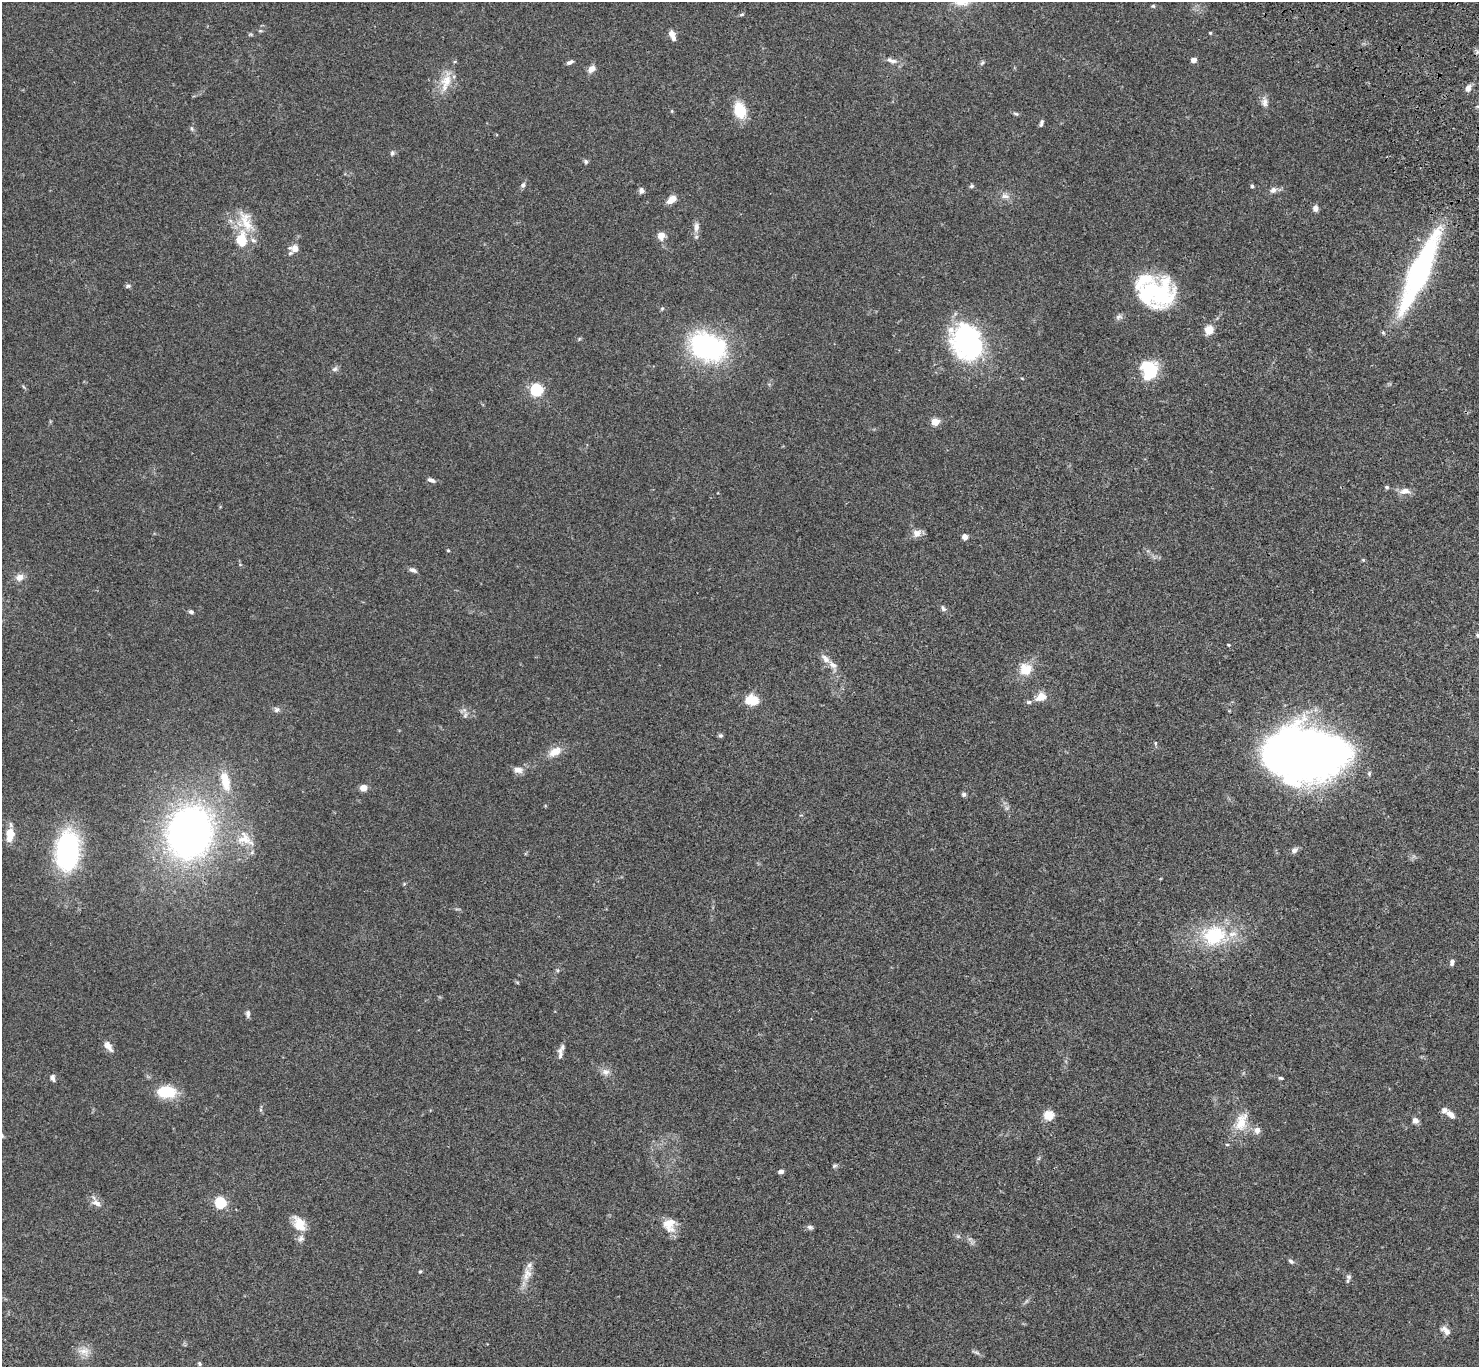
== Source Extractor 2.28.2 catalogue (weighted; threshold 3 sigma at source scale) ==
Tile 10 of 4 x 4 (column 2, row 3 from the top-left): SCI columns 1580-3056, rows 1750-3114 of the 6108 x 6089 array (HDU 1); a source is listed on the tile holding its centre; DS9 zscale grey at full resolution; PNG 1481 x 1369 px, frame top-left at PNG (2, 2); no overlay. Shown black and unused: <1% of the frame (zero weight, under 3 of 4 exposures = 6% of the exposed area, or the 3 px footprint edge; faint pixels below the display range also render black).
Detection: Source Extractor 2.28.2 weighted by HDU 2 'WHT'; one run over the whole footprint, this tile lists its part. Background 0.059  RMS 0.0051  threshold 0.0231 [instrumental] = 3 sigma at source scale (4.5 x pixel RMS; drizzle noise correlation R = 1.50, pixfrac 1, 0.05/0.05 arcsec/px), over >= 5 px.
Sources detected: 128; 4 inside a brighter object's white glare — not listed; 11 inside a brighter listed object's ellipse — not listed separately; the other 113 listed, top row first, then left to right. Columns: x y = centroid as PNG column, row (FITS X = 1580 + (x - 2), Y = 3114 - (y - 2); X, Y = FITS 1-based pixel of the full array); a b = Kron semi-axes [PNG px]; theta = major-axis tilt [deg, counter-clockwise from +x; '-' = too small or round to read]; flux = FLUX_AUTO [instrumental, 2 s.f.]
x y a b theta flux
1153 6 5 5 - 0.63
742 14 7 3 19 0.69
260 31 6 4 18 0.59
1210 33 4 3 - 0.49
672 35 12 6 -68 3.3
892 60 16 7 -18 2.9
1194 60 6 5 - 2.3
570 62 8 4 23 1.4
982 63 7 4 52 0.8
592 69 8 6 45 3.7
446 82 28 13 73 9.5
1468 88 9 7 74 2.5
1264 102 15 8 -83 2.9
1478 107 6 4 -2 0.72
740 110 16 12 -74 14
672 111 4 4 - 0.49
1016 114 7 4 -28 0.8
1041 123 9 4 76 1.1
192 129 7 4 -59 0.85
392 153 6 5 - 1
586 161 7 5 -88 0.89
523 185 8 6 62 1.2
971 186 7 4 27 0.87
1252 186 5 4 - 0.72
641 190 8 6 -82 1.7
1273 190 9 8 - 2.2
1005 196 14 6 -7 2.5
672 199 10 6 37 5.4
1315 208 7 6 - 2.2
246 222 36 15 -66 12
696 227 15 7 87 3
661 236 11 10 - 3.5
241 240 14 10 84 13
294 248 10 7 -4 4.2
1421 274 96 17 70 78
128 286 8 5 10 0.95
1156 294 40 32 4 50
1119 317 10 7 23 1.5
1209 330 8 7 - 8.2
1383 333 6 5 - 0.73
579 339 6 4 71 0.56
968 342 43 34 -72 72
708 347 44 31 -23 68
335 369 9 7 22 1.4
1149 371 22 19 62 18
536 390 6 5 - 73
935 422 5 5 - 14
431 480 9 5 -23 1.7
1387 487 5 4 - 0.88
1405 491 13 7 6 3.7
917 533 11 9 18 3.5
965 537 6 5 - 2.7
448 550 4 3 - 0.6
1363 560 5 4 - 0.53
413 570 10 5 -27 1.7
19 577 10 9 - 3.3
943 608 8 5 -65 1.2
191 612 6 4 -17 1.2
1478 635 5 5 - 0.71
1228 645 4 3 - 0.47
825 659 15 8 -49 3
1026 670 19 15 33 8.6
1041 697 15 11 31 5.1
752 700 15 12 -3 8.6
276 709 8 7 - 1.5
465 715 8 6 68 1.5
720 735 6 5 - 0.95
1155 743 6 4 90 0.63
555 752 19 10 29 5.8
1306 754 59 37 -1 540
518 770 13 8 -2 3.2
225 781 28 11 -77 12
363 788 7 6 - 3.7
964 794 6 5 - 1.1
1007 808 7 5 -90 1.1
190 832 44 36 73 240
10 835 13 7 87 10
245 839 27 17 -30 11
1294 850 9 7 29 2
67 851 45 26 85 59
404 884 6 3 18 0.5
1214 935 39 30 -4 32
1452 962 8 5 74 1.8
517 982 6 3 -19 0.53
248 1014 10 5 -89 1.4
108 1046 16 8 -54 3.2
560 1051 11 8 86 2.5
605 1072 11 9 -9 2.7
53 1078 9 6 -70 1.6
1281 1078 7 4 -2 0.73
166 1092 21 13 -2 15
261 1110 6 4 -71 0.65
1451 1114 14 7 -43 2.8
1048 1116 5 5 - 29
1415 1121 7 6 - 2.6
1241 1122 30 15 70 11
1257 1130 9 8 - 2.8
835 1166 7 4 20 0.83
781 1172 5 4 - 1.6
96 1203 15 9 -30 3.4
220 1203 5 5 - 52
299 1224 18 12 -64 9.4
670 1224 18 15 89 8.2
810 1227 8 6 -18 1.2
958 1236 6 4 -18 0.81
1291 1261 8 4 -37 1
420 1272 5 4 - 0.6
526 1276 13 9 82 4.3
1348 1277 8 7 - 1.4
1447 1332 11 9 -49 2.4
84 1351 18 12 -19 4.9
976 1352 14 3 -20 1.1
199 1364 6 5 - 0.77
Overlapping masked pixels (flux is a lower limit): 1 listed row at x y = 1421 274
Isophote crosses this tile's border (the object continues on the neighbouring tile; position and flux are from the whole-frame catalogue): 2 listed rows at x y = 1478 107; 1478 635